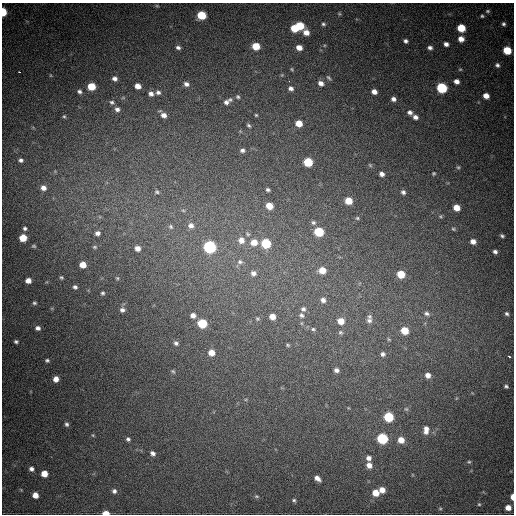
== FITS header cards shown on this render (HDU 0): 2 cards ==
NAXIS1  =                  512
NAXIS2  =                  512

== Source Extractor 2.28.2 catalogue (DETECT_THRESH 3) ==
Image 512 x 512 px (HDU 0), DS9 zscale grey, 1 PNG px = 1 image px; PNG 516 x 516 px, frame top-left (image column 1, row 512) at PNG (2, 3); no overlay
Background 772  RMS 22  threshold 65.6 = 3 sigma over >= 5 px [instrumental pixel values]
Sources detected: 152; all 152 listed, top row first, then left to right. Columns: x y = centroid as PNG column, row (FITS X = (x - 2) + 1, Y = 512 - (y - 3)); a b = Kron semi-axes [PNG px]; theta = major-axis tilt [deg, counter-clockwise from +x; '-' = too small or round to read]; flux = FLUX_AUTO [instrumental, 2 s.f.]
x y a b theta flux
157 6 5 3 - 1600
488 11 6 4 0 2300
3 12 5 4 - 48000
339 14 5 5 - 1800
201 15 6 5 - 54000
482 16 5 4 - 2200
323 24 5 5 - 2700
504 24 5 5 - 3100
300 26 6 5 - 44000
294 28 6 5 - 34000
461 28 6 5 - 41000
306 32 8 5 -40 12000
461 39 6 5 - 12000
405 41 5 5 - 4000
446 44 5 4 - 5700
256 46 6 5 - 33000
178 47 6 5 - 4000
299 47 5 5 - 11000
430 48 6 5 - 4600
507 50 6 5 - 42000
497 65 6 5 - 3800
292 69 5 3 - 1500
460 69 5 4 - 1700
19 72 3 2 - 3300
328 78 7 4 -49 2600
115 79 5 4 - 5100
289 81 2 2 - 3300
456 81 5 5 - 7900
321 83 7 6 - 7100
186 84 7 5 -25 5800
91 86 6 5 - 35000
138 86 5 5 - 11000
291 88 6 5 - 5200
442 88 6 6 - 110000
79 91 5 5 - 3600
158 92 6 5 - 4300
374 92 5 5 - 8500
151 94 6 5 - 5900
486 96 5 5 - 12000
238 97 5 5 - 2500
393 99 6 5 - 6000
227 101 11 6 32 7400
112 102 7 6 - 3400
117 109 6 6 - 5200
410 112 7 6 - 6100
164 115 7 5 -29 7700
256 115 3 3 - 1600
64 116 5 4 - 2000
415 117 6 6 - 6500
299 123 5 5 - 19000
249 125 6 4 -44 2500
242 150 6 5 - 4100
21 160 4 4 - 3400
308 162 6 6 - 55000
370 165 6 4 -45 1700
458 167 6 5 - 2400
434 173 4 4 - 1900
382 174 5 4 - 6300
43 188 7 6 - 8300
268 190 4 3 - 2700
157 192 6 6 - 3100
403 192 6 5 - 4200
348 201 6 5 - 24000
269 206 6 5 - 19000
456 208 5 5 - 17000
183 210 6 4 -2 2200
357 218 6 5 - 2200
313 222 6 6 - 2900
191 225 8 8 - 8400
171 227 8 6 -49 4500
25 228 5 4 - 3100
453 229 5 4 - 1900
319 232 6 6 - 69000
97 233 7 6 - 6000
248 234 5 5 - 2000
502 236 5 4 - 2800
23 238 6 5 - 27000
241 240 8 7 - 9600
473 241 5 5 - 8600
254 242 7 7 - 15000
266 243 6 6 - 78000
34 246 6 4 -16 2100
95 247 6 4 -14 2200
210 247 7 6 - 230000
137 248 7 7 - 9100
495 252 4 4 - 4100
240 262 8 6 -24 4100
83 265 5 5 - 17000
322 270 7 6 - 19000
253 273 7 6 - 6100
401 274 6 5 - 34000
61 277 5 4 - 2000
117 278 5 4 - 1800
28 281 5 5 - 9900
75 287 5 5 - 3700
103 293 4 4 - 2500
323 300 6 6 - 6300
34 303 5 4 - 2500
303 309 6 6 - 4400
122 310 6 5 - 4800
427 314 6 5 - 3700
507 314 7 5 -49 4000
193 315 6 5 - 6700
301 315 7 6 - 4400
272 317 5 5 - 13000
257 319 6 5 - 2200
369 320 8 8 - 6400
341 321 7 6 - 18000
202 323 6 6 - 67000
38 328 6 5 - 5400
313 329 8 5 -10 3500
404 331 6 5 - 29000
340 332 7 6 - 3100
389 339 5 4 - 1600
16 342 5 4 - 2900
176 343 6 5 - 3500
288 345 5 4 - 1900
211 353 6 6 - 15000
383 354 6 6 - 4500
509 356 3 3 - 13000
47 360 5 4 - 2700
336 370 6 5 - 5800
173 371 7 5 -39 2400
428 375 6 5 - 8200
56 379 5 5 - 9900
506 386 5 5 - 3100
406 409 6 6 - 2800
389 417 6 6 - 81000
67 424 5 5 - 3100
426 430 11 7 85 12000
93 435 5 4 - 1600
382 438 6 6 - 120000
128 439 6 5 - 3400
401 440 6 6 - 16000
153 453 7 5 -44 5200
368 458 6 6 - 6200
469 462 6 5 - 2200
369 465 6 6 - 9700
31 469 5 5 - 4800
44 474 5 5 - 18000
317 478 7 4 -41 7700
382 490 5 5 - 11000
114 491 6 6 - 4200
376 493 6 6 - 20000
35 495 5 5 - 12000
256 496 6 5 - 2200
512 497 5 3 - 11000
294 500 5 4 - 2500
479 504 5 4 - 1900
508 508 6 5 - 12000
440 509 5 3 - 1400
106 513 5 3 - 19000
At the frame edge (FLAGS 8, measured only in part): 3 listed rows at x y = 3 12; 512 497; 106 513